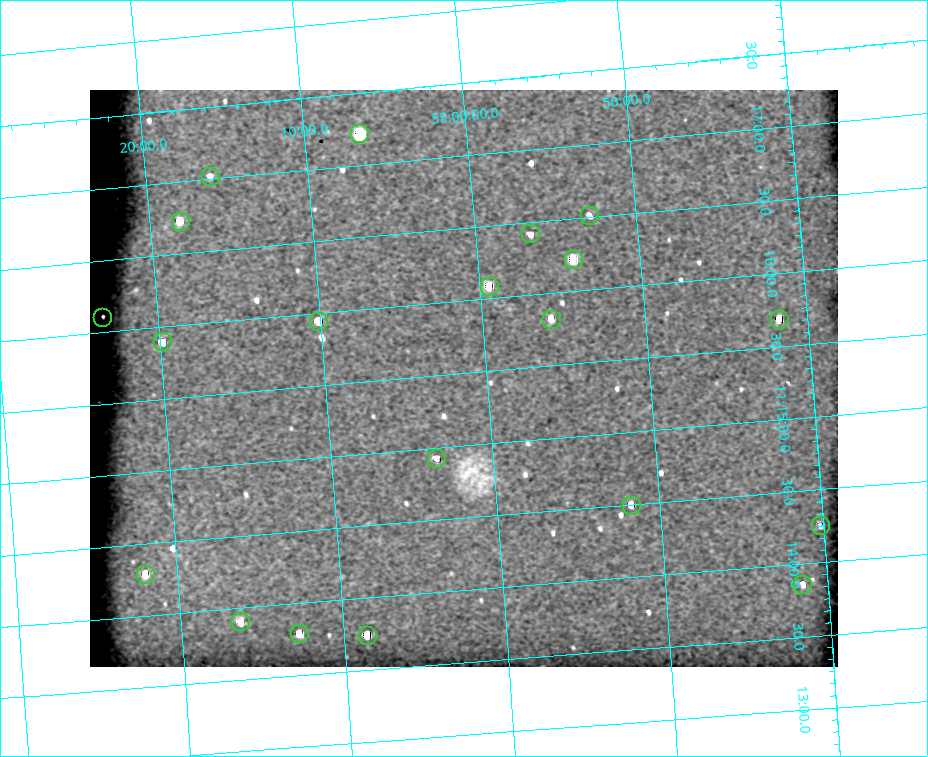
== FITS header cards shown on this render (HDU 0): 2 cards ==
NAXIS1  =                  748 / length of data axis 1
NAXIS2  =                  577 / length of data axis 2

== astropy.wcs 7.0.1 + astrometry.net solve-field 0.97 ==
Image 748 x 577 px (HDU 0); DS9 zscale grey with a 90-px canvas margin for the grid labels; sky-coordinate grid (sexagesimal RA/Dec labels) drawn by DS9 from the SOLVED WCS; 20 Tycho-2 reference stars matched to detected sources circled (green)
Header WCS: none
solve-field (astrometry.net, Tycho-2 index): SOLVED blind (the file carries no WCS)
Solved WCS: RA---TAN-SIP/DEC--TAN-SIP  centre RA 11:15:28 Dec +55:01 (168.87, +55.02 deg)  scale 3.71 x 3.57 arcsec/px (non-square pixels)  FOV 46.2' x 34.4'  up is +95 deg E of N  parity flipped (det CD > 0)
(file carries no celestial WCS; the grid is the blind solution)
Tycho-2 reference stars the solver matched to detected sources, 20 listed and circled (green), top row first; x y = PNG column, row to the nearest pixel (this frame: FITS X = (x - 90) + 1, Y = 577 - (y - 90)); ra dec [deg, ICRS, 3 dp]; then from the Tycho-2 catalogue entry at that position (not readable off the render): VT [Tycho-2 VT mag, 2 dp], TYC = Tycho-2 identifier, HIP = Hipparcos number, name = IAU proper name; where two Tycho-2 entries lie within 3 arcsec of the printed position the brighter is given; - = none
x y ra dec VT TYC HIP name
359 133 169.305 +55.110 9.34 3828-980-1 55131 -
210 176 169.255 +55.267 13.02 3828-32-1 - -
589 215 169.128 +54.881 12.26 3825-29-1 - -
180 221 169.182 +55.302 11.07 3828-35-1 - -
530 233 169.106 +54.944 12.57 3825-22-1 - -
573 259 169.055 +54.902 10.30 3825-27-1 - -
489 286 169.022 +54.991 10.64 3825-19-1 - -
102 317 169.028 +55.390 11.96 3828-5-1 - -
551 319 168.956 +54.929 12.02 3825-24-1 - -
779 319 168.922 +54.696 10.58 3825-44-1 - -
318 321 168.987 +55.169 10.90 3828-19-1 - -
162 341 168.975 +55.331 11.47 3828-36-1 - -
436 458 168.732 +55.059 11.83 3827-457-1 - -
631 505 168.624 +54.862 11.77 3824-1052-1 - -
820 525 168.563 +54.670 12.56 3824-983-1 - -
145 574 168.573 +55.366 11.42 3827-276-1 - -
802 584 168.465 +54.693 12.61 3824-1011-1 - -
240 621 168.476 +55.272 11.45 3827-332-1 - -
299 633 168.448 +55.213 11.22 3827-366-1 - -
367 635 168.436 +55.143 10.94 3827-399-1 - -